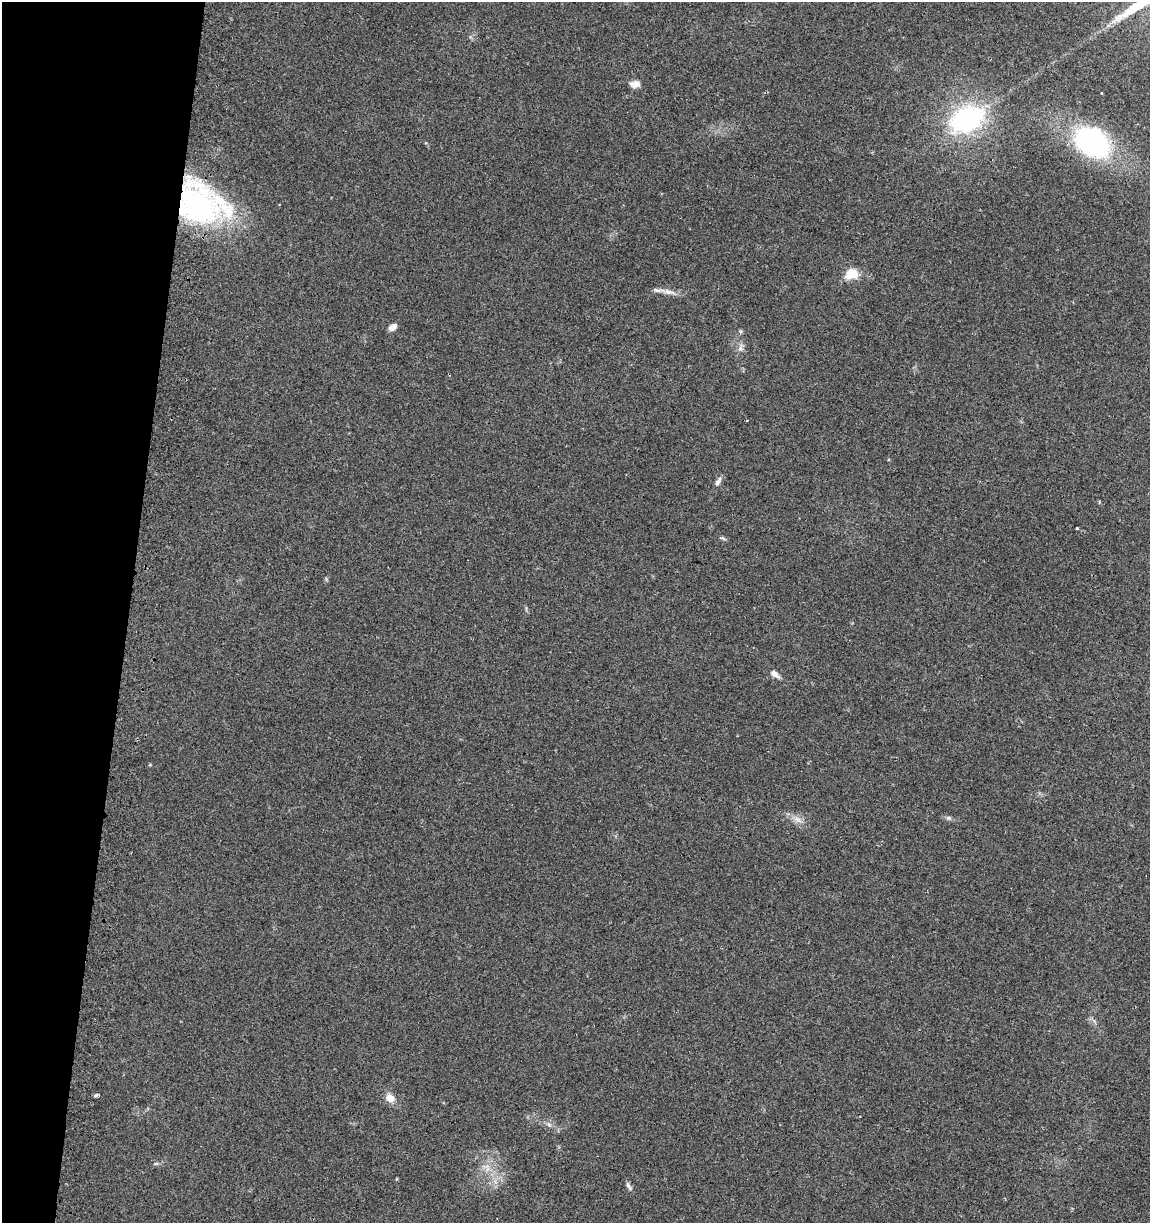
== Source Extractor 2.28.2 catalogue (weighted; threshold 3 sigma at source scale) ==
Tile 9 of 4 x 4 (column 1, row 3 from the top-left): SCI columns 316-1463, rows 1227-2447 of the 5161 x 4904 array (HDU 1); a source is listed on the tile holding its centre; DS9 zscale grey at full resolution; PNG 1152 x 1225 px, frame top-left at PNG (2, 2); no overlay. Shown black and unused: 11% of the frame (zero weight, under 2 of 3 exposures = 2% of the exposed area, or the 3 px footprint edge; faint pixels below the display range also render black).
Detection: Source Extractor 2.28.2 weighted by HDU 2 'WHT'; one run over the whole footprint, this tile lists its part. Background 0.11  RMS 0.01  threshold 0.047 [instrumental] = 3 sigma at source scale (4.5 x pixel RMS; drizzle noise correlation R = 1.50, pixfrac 1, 0.0396/0.0396 arcsec/px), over >= 5 px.
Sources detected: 22; all 22 listed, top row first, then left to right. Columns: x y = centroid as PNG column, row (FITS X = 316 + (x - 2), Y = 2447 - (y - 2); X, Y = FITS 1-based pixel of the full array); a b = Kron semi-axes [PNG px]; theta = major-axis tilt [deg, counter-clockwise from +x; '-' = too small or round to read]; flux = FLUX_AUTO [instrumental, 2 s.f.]
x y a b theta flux
635 84 13 8 3 6.8
967 119 36 25 27 150
1092 143 37 26 -37 190
201 203 63 44 -27 220
852 274 16 12 14 19
658 290 24 5 -5 7.3
392 327 8 6 35 7.6
740 331 6 4 -45 1.5
740 349 9 8 - 4.3
718 481 13 6 59 4.1
1077 528 3 3 - 1.2
723 538 9 4 -31 1.7
775 674 13 7 -36 5.4
150 765 5 3 - 0.87
949 818 7 6 - 2.4
797 819 15 7 -32 7.6
95 1095 6 5 - 1.9
390 1098 11 9 -37 9.6
549 1124 9 6 -49 3.7
156 1164 8 4 9 1.8
487 1166 18 7 2 8.3
629 1186 13 5 -59 3.3
Overlapping masked pixels (flux is a lower limit): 1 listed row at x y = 201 203